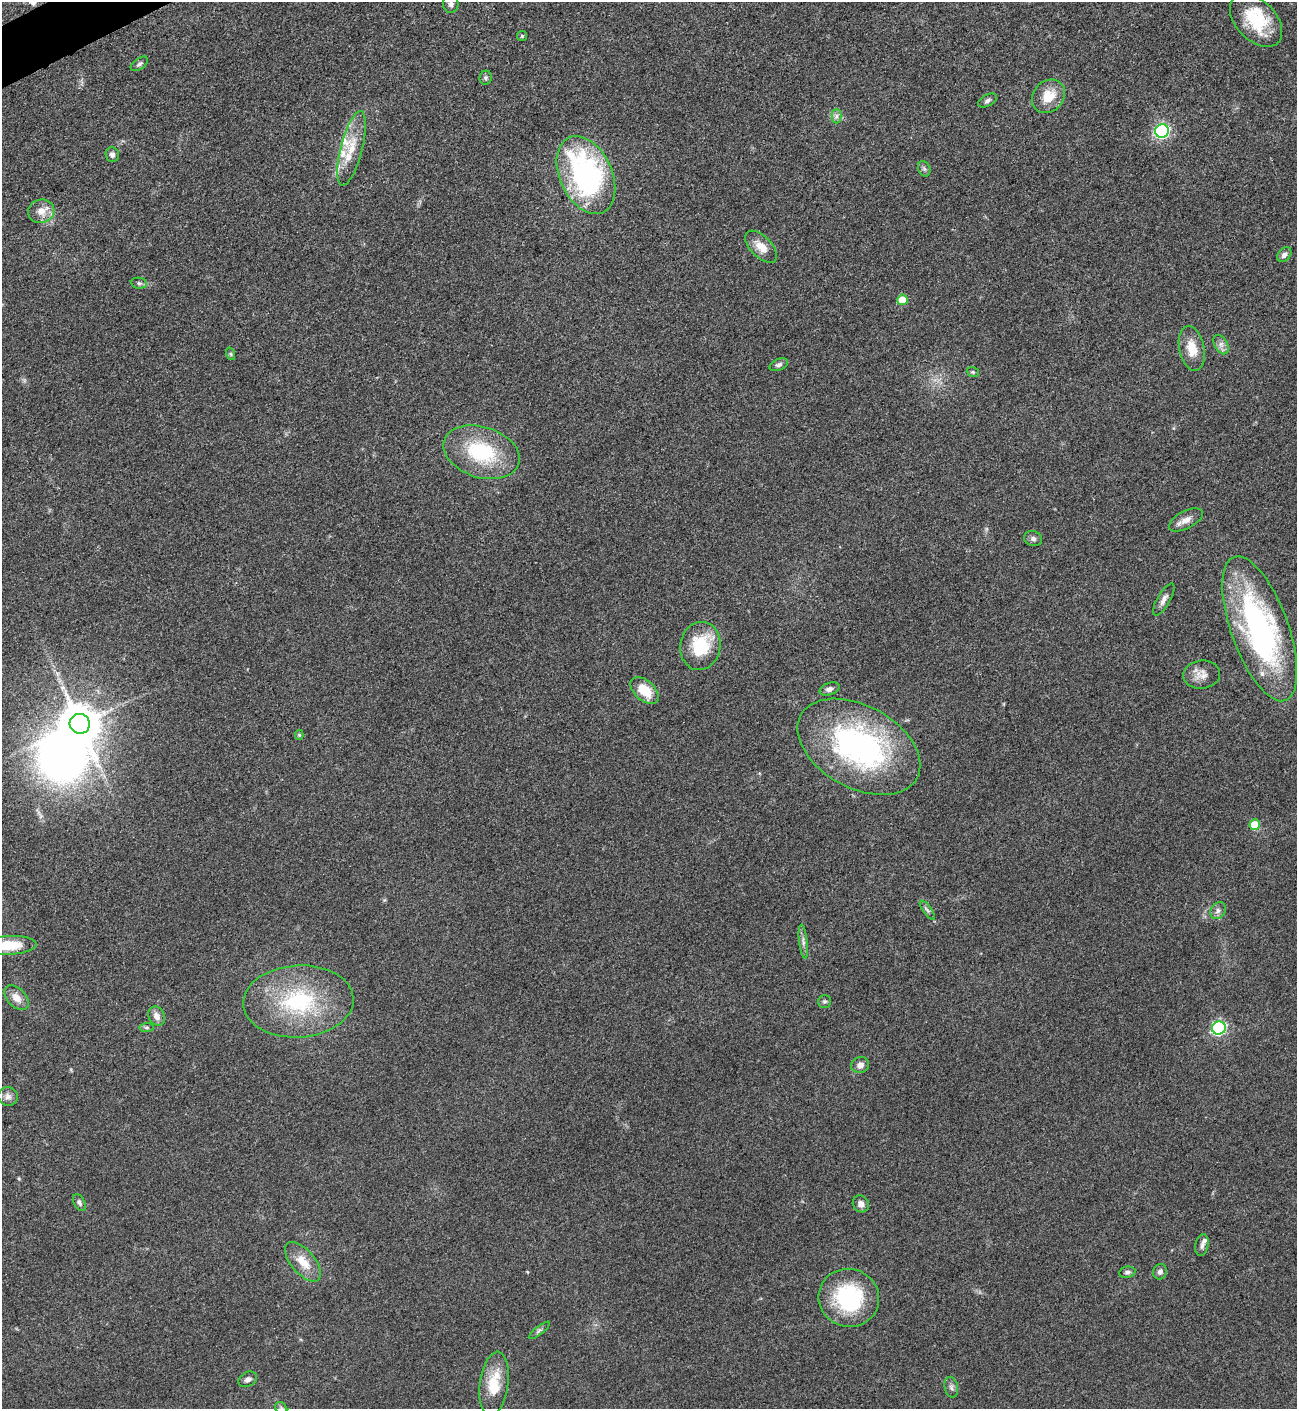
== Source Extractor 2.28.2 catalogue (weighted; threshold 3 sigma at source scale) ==
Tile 11 of 4 x 4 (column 3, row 3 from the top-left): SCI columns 2751-4045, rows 1415-2821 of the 5636 x 5647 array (HDU 1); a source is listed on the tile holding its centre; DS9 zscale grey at full resolution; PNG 1299 x 1411 px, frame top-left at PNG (2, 2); each listed source drawn as its Kron ellipse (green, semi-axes under 4 px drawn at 4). Shown black and unused: <1% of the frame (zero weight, under 3 of 5 exposures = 1% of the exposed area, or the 3 px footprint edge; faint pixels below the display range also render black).
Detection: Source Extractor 2.28.2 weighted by HDU 2 'WHT'; one run over the whole footprint, this tile lists its part. Background 0.0927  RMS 0.0067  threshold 0.0302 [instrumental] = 3 sigma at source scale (4.5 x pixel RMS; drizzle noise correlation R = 1.50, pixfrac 1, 0.05/0.05 arcsec/px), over >= 5 px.
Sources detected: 66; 1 inside a brighter object's white glare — neither listed nor drawn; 5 inside a brighter listed object's ellipse — not listed separately; the other 60 listed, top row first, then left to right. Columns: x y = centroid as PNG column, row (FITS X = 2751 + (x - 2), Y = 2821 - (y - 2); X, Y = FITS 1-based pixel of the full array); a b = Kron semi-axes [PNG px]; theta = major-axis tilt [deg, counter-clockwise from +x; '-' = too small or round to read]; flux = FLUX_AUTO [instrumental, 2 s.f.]
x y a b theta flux
451 4 9 7 88 2.9
1256 20 31 20 -46 31
522 36 5 5 - 0.93
139 64 10 5 36 1.8
486 78 7 6 - 1.6
1048 96 18 15 47 14
987 101 10 5 29 2
836 116 7 5 89 1.9
1162 131 7 6 - 140
352 148 38 11 75 17
112 155 7 6 - 2.3
924 169 8 6 -69 1.7
586 175 41 26 -65 140
41 211 13 11 14 7.5
761 247 20 10 -45 8.9
1284 255 8 6 44 2.6
139 283 8 5 -9 1.6
902 300 5 5 - 14
1221 344 10 6 -63 3.1
1192 348 23 12 -79 13
231 354 6 4 -72 0.97
779 365 10 5 21 2
973 372 6 4 -21 1
481 452 39 25 -18 50
1186 520 18 8 28 5.4
1033 539 9 7 -18 2.1
1164 599 18 6 60 3.8
1260 629 76 28 -70 170
700 646 24 20 79 32
1202 675 18 14 6 6.8
829 689 10 6 18 2.7
645 691 17 10 -43 15
80 724 10 10 - 2000
299 735 5 4 - 0.97
859 747 66 41 -29 160
1255 825 5 5 - 16
927 910 11 4 -53 1.7
1218 911 9 7 53 2.6
803 942 17 4 -84 2.7
9 945 27 9 2 23
16 998 14 9 -45 6.5
298 1001 55 36 3 73
825 1001 6 6 - 1.3
157 1016 10 8 -62 4.5
147 1027 7 4 5 1.2
1219 1028 7 6 - 120
860 1065 9 8 - 3.8
8 1096 10 9 - 3.5
79 1203 9 5 -62 2
861 1204 9 7 -53 3.7
1202 1245 11 6 78 2.5
303 1262 24 12 -50 12
1127 1272 8 6 11 1.8
1160 1272 8 7 - 2.6
849 1298 30 29 - 62
539 1330 13 3 38 1.6
248 1379 10 7 28 2.7
494 1384 32 14 82 21
951 1387 10 6 -78 2.3
281 1408 7 5 -45 1.5
Isophote crosses this tile's border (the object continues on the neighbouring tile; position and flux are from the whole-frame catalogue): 3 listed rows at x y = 451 4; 9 945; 281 1408